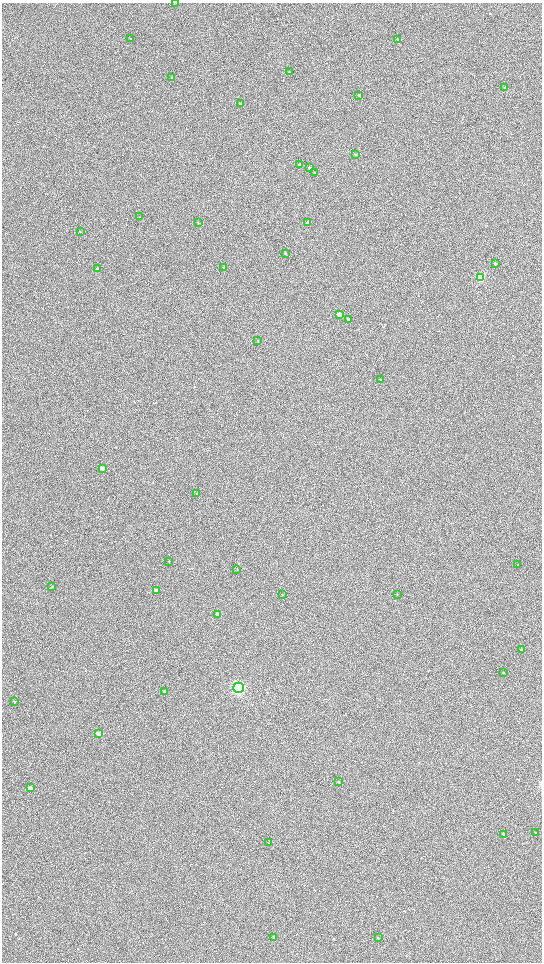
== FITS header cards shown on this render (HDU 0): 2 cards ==
NAXIS1  =                 1080 / length of data axis 1
NAXIS2  =                 1920 / length of data axis 2

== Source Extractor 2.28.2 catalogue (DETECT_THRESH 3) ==
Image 1080 x 1920 px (HDU 0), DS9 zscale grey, zoomed out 1/2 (1 PNG px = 2 x 2 image px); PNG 544 x 964 px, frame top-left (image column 1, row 1919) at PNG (2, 3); each listed source drawn as its Kron ellipse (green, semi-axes under 4 px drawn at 4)
Background 1790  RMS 310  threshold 924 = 3 sigma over >= 5 px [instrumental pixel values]
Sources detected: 48; all 48 listed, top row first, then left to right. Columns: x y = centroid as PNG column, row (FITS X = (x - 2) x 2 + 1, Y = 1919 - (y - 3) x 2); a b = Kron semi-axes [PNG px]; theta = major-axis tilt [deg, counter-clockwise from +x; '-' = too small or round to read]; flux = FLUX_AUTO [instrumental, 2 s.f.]
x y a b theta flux
176 3 2 1 - 1.5e+04
130 38 2 2 - 1.8e+04
397 39 2 2 - 2.3e+04
289 72 2 2 - 4.1e+04
172 78 2 2 - 7.4e+04
505 88 2 2 - 4.6e+04
359 95 2 2 - 5.0e+04
240 104 2 2 - 4.1e+04
355 154 2 2 - 5.6e+04
299 164 2 2 - 1.0e+05
310 168 2 2 - 1.6e+05
315 172 2 2 - 8.4e+04
140 217 2 2 - 2.1e+04
198 223 2 2 - 2.1e+04
308 223 2 2 - 3.9e+05
80 232 2 1 - 1.9e+04
285 254 2 2 - 3.1e+04
495 263 2 2 - 1.0e+05
223 268 2 2 - 2.5e+04
97 269 2 2 - 4.8e+04
480 277 4 3 - 1.9e+06
339 315 2 2 - 3.8e+05
348 319 2 2 - 3.5e+04
258 341 2 2 - 2.4e+04
381 380 2 2 - 6.9e+04
102 468 2 2 - 4.6e+05
197 494 2 2 - 2.5e+04
169 561 2 1 - 1.7e+04
518 565 2 2 - 3.1e+04
237 570 2 2 - 1.6e+04
52 586 2 1 - 1.6e+04
156 590 2 2 - 4.2e+05
282 594 2 2 - 2.0e+04
397 594 2 2 - 2.1e+04
218 614 2 2 - 3.7e+05
521 650 2 2 - 3.5e+04
503 673 3 2 - 2.5e+04
238 688 5 5 - 3.7e+06
165 692 2 2 - 1.9e+05
15 702 2 2 - 2.8e+04
99 733 3 2 - 7.0e+05
338 782 3 2 - 3.6e+04
30 788 2 2 - 1.7e+05
536 833 3 2 - 2.1e+04
504 834 3 2 - 1.1e+05
268 843 4 1 - 2.5e+04
273 937 2 2 - 4.4e+04
378 938 2 2 - 3.0e+04
At the frame edge (FLAGS 8, measured only in part): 1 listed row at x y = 176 3